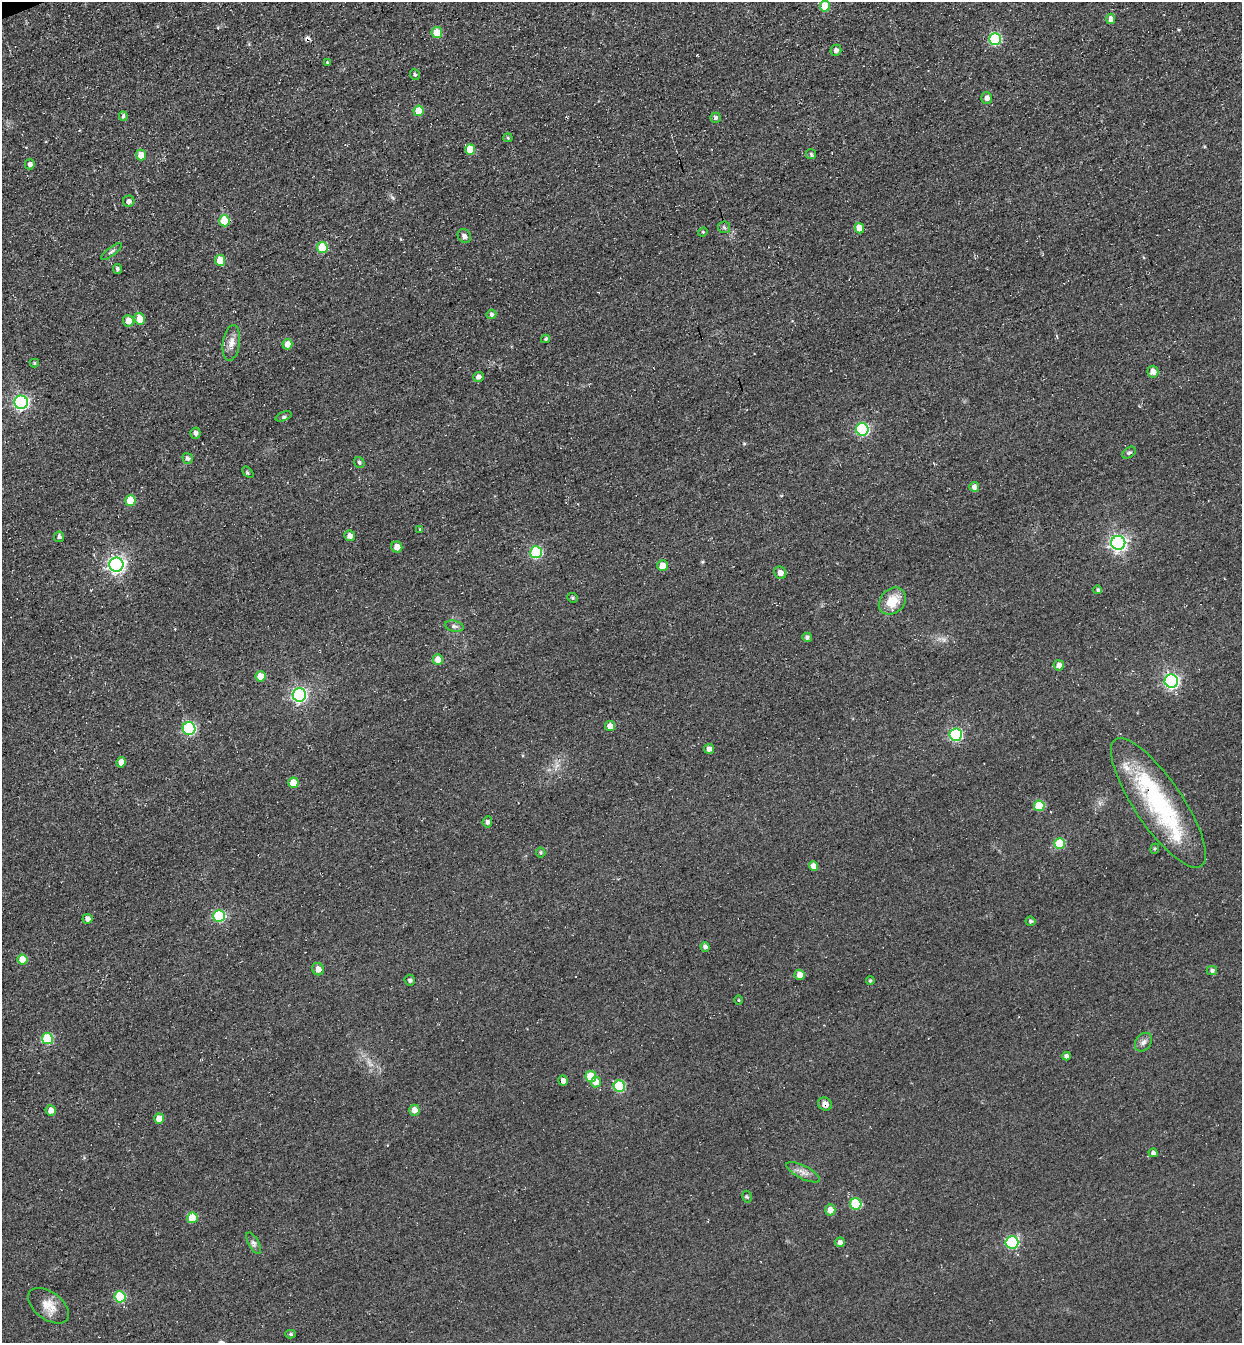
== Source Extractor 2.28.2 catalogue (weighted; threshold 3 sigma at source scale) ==
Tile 11 of 4 x 4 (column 3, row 3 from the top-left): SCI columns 2790-4029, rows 1405-2745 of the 5451 x 5491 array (HDU 1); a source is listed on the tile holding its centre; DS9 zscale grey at full resolution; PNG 1244 x 1345 px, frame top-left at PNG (2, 2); each listed source drawn as its Kron ellipse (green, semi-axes under 4 px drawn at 4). Shown black and unused: <1% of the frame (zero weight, under 3 of 4 exposures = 7% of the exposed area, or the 3 px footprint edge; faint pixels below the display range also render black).
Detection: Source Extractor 2.28.2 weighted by HDU 2 'WHT'; one run over the whole footprint, this tile lists its part. Background 0.0477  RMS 0.017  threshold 0.0769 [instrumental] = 3 sigma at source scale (4.5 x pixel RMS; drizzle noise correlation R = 1.50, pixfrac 1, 0.05/0.05 arcsec/px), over >= 5 px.
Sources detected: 114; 1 cosmic-ray / hot-pixel residue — neither listed nor drawn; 2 inside a brighter listed object's ellipse — not listed separately; the other 111 listed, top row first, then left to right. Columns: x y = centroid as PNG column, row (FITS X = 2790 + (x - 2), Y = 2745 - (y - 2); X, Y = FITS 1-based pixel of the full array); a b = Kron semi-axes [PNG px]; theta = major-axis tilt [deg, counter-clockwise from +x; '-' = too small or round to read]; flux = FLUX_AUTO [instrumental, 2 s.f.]
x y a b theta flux
825 6 5 5 - 43
1111 19 5 4 - 11
437 33 5 5 - 30
995 39 6 6 - 140
836 50 5 5 - 5.5
327 62 3 3 - 1.5
415 75 5 5 - 3.4
987 98 6 5 - 8.2
419 111 5 5 - 31
123 116 5 4 - 4.5
715 118 5 5 - 3.8
508 138 4 4 - 2.1
470 150 5 5 - 38
811 154 5 5 - 3.3
141 155 5 5 - 17
30 164 5 5 - 7
129 201 6 5 - 4.9
224 221 5 5 - 60
724 227 6 6 - 3.4
859 228 5 5 - 22
703 232 5 4 - 2
464 236 7 6 - 6.3
322 248 5 5 - 66
112 251 12 4 37 4.2
220 260 5 5 - 36
117 269 5 4 - 3.7
491 314 5 4 - 3.8
140 319 6 5 - 23
128 321 6 5 - 16
546 339 5 4 - 3
231 343 18 8 82 15
287 344 5 5 - 14
34 363 4 4 - 2.5
1153 372 6 5 - 12
478 377 5 5 - 7.1
21 402 7 6 - 370
283 416 8 3 22 3.1
862 429 6 6 - 210
195 433 5 5 - 5.9
1129 453 7 5 35 3.5
188 458 5 5 - 4.6
359 462 6 5 - 3.4
248 472 7 3 -45 2.4
974 487 5 4 - 10
130 501 5 5 - 43
420 529 4 3 - 1.8
350 536 5 5 - 8.3
59 537 5 5 - 4.4
1118 543 7 7 - 560
397 547 6 5 - 12
536 552 6 6 - 140
116 565 7 7 - 640
663 566 5 5 - 19
780 573 6 5 - 9.9
1098 590 4 4 - 3
572 598 5 4 - 2.6
892 601 15 12 46 33
454 626 9 5 -13 5.2
807 637 4 4 - 4.6
438 660 5 5 - 19
1059 665 5 5 - 9.4
260 676 5 5 - 26
1171 681 7 6 - 400
299 695 7 6 - 400
610 726 5 5 - 14
189 729 6 6 - 220
956 735 6 6 - 190
709 749 5 5 - 9.4
121 762 5 4 - 14
293 783 5 5 - 28
1158 803 76 24 -56 230
1039 806 5 5 - 56
487 822 5 5 - 5
1060 844 5 5 - 66
1155 849 5 4 - 2.2
541 853 5 5 - 2.5
813 866 5 4 - 12
219 916 6 6 - 130
88 919 5 5 - 7.2
1031 921 5 4 - 3.7
705 947 5 4 - 6
22 960 5 5 - 35
318 969 6 5 - 9.6
1212 971 5 4 - 4.3
800 975 5 5 - 14
410 980 5 5 - 3.4
870 981 4 3 - 2.5
739 1000 5 3 - 1.4
47 1039 5 5 - 79
1143 1042 10 7 55 7.3
1066 1056 4 4 - 7.1
591 1077 5 5 - 57
563 1081 5 4 - 8.7
596 1082 5 5 - 16
619 1086 5 5 - 98
825 1104 7 6 - 12
51 1110 5 5 - 13
414 1110 5 5 - 15
159 1119 5 5 - 19
1153 1153 4 4 - 5.6
803 1172 18 6 -27 11
747 1197 6 4 -74 2.7
856 1204 6 5 - 86
830 1210 5 5 - 15
192 1218 5 5 - 44
840 1242 5 5 - 6.2
1012 1242 6 6 - 170
254 1243 12 5 -62 6
120 1297 6 5 - 86
48 1306 23 13 -37 26
291 1334 5 4 - 3.2
Overlapping masked pixels (flux is a lower limit): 1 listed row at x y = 825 1104